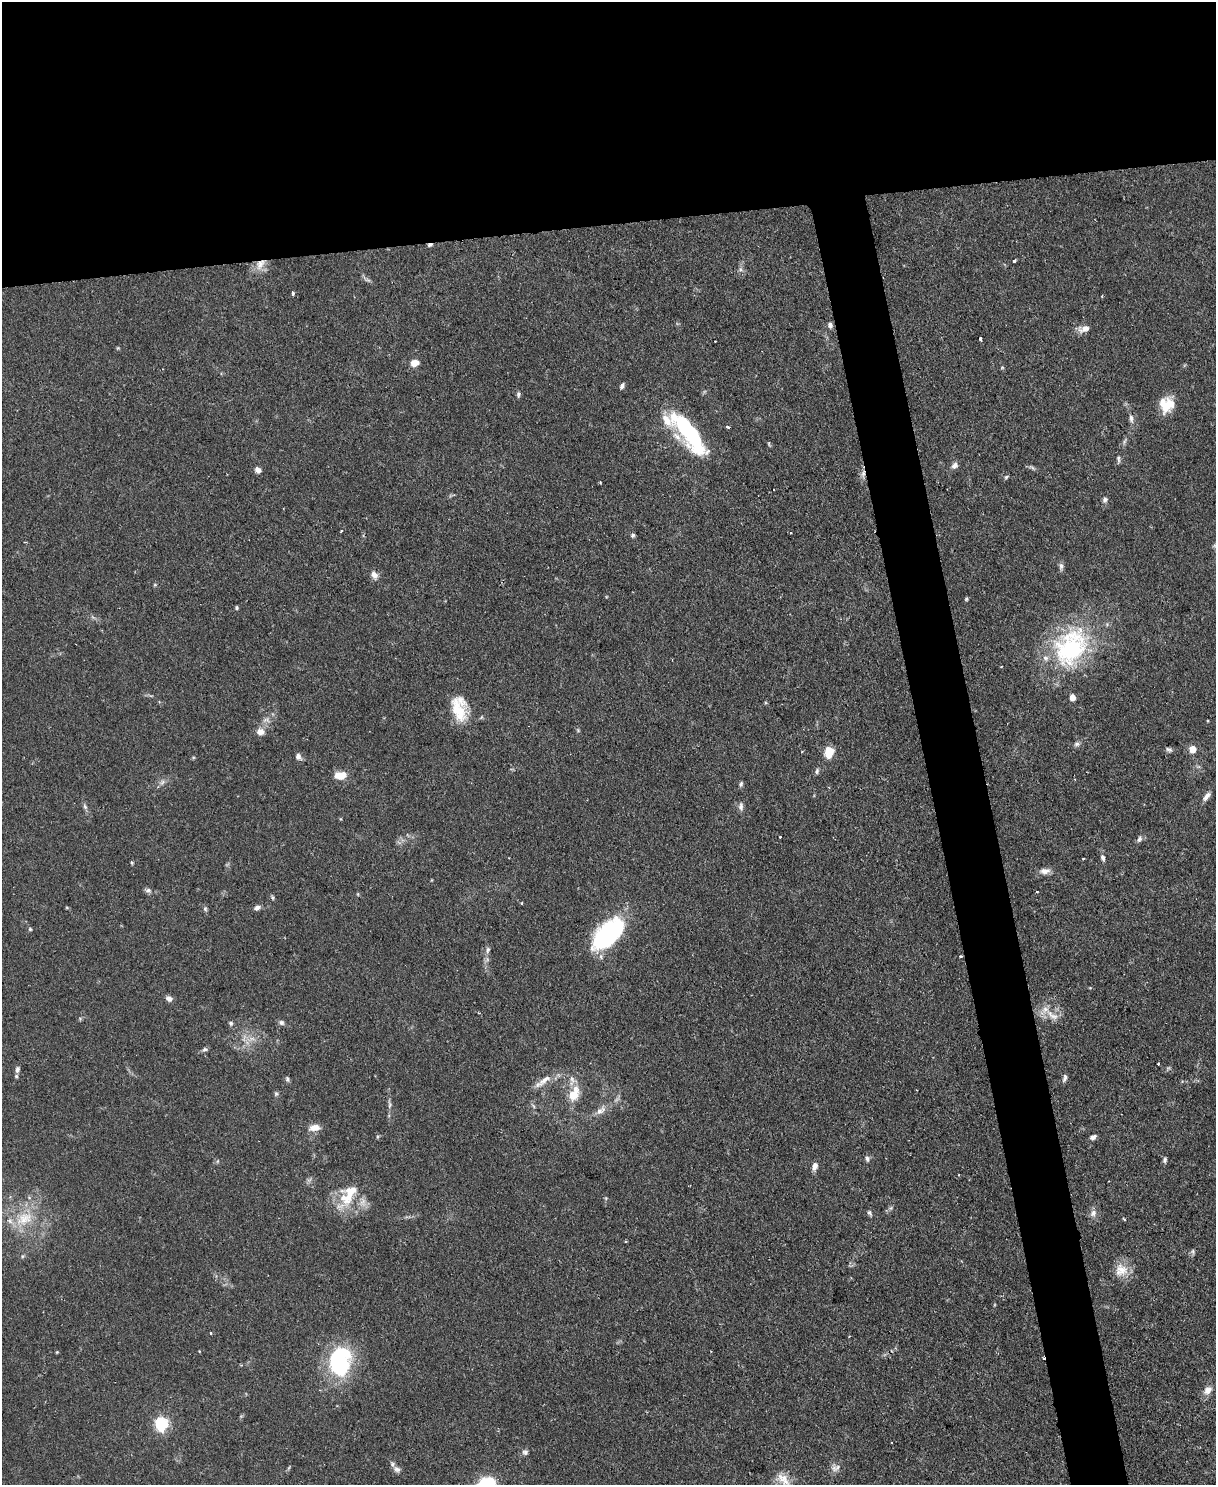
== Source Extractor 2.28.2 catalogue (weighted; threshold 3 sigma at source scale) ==
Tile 2 of 4 x 3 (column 2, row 1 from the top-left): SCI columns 1215-2428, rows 3103-4585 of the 4856 x 4838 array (HDU 1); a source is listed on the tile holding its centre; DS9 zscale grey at full resolution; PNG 1218 x 1487 px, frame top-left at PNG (2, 2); no overlay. Shown black and unused: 19% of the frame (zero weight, under 2 of 3 exposures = <1% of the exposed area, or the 3 px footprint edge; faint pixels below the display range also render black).
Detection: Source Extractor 2.28.2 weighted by HDU 2 'WHT'; one run over the whole footprint, this tile lists its part. Background 0.0859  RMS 0.006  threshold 0.0271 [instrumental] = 3 sigma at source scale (4.5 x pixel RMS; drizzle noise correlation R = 1.50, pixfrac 1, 0.05/0.05 arcsec/px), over >= 5 px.
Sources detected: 127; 2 too faint to see at this stretch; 3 inside a brighter object's white glare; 2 cosmic-ray / hot-pixel residue — not listed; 10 inside a brighter listed object's ellipse — not listed separately; the other 110 listed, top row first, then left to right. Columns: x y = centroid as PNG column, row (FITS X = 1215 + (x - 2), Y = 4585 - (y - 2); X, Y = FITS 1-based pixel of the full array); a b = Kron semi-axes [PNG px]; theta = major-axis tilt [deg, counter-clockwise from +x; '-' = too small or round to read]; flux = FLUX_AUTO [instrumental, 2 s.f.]
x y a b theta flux
430 245 6 4 12 1.4
1014 261 3 3 - 1.6
260 264 17 10 59 7.5
740 269 7 4 -89 1.5
293 293 4 3 - 3.3
830 325 7 5 -72 2.3
1084 329 17 9 11 4.5
980 339 4 3 - 2.1
118 348 5 4 - 0.63
414 363 9 7 13 5.3
1002 367 5 4 - 0.7
622 386 7 4 61 1.8
518 395 7 5 80 1.2
1168 405 22 12 61 13
1131 418 12 6 -80 2.7
728 427 5 3 - 1.3
690 434 50 17 -58 60
1125 440 10 3 61 1.3
1118 459 10 4 -83 1.4
954 465 9 7 43 2.6
1032 468 10 3 -32 1.3
258 470 7 6 - 2.9
863 473 8 6 70 2.5
1006 477 6 4 29 0.91
1105 499 9 7 77 1.8
341 531 4 2 - 0.62
790 533 3 3 - 0.63
633 535 5 5 - 1.3
1061 566 9 6 88 2.1
374 575 11 8 -51 3.5
966 599 4 4 - 0.85
236 607 4 4 - 0.98
1071 648 53 41 53 83
1072 697 6 5 - 4.5
459 708 31 18 -79 20
266 720 11 7 7 3
578 730 7 4 -54 0.82
260 732 11 9 -2 4.2
1077 744 9 6 11 1.8
1193 749 5 5 - 12
1169 750 10 5 -22 1.6
829 752 10 8 76 12
298 756 9 7 -66 2.5
817 771 8 5 64 1.5
340 775 16 10 3 6.7
162 782 9 6 62 2.2
741 784 7 5 71 1.2
1206 796 13 6 52 3
85 807 8 5 -63 1.6
741 807 12 6 -90 2.3
780 837 2 2 - 0.6
1139 839 9 6 65 1.9
1103 857 8 5 -72 1.8
132 863 5 4 - 0.7
1045 871 15 8 7 3.9
148 890 9 6 1 1.7
1037 892 3 3 - 0.59
273 898 6 4 -89 0.93
522 903 3 3 - 0.63
257 908 7 6 - 2.2
205 909 7 5 -69 1.2
30 929 5 4 - 0.79
610 938 44 12 49 50
488 950 10 5 84 1.7
961 956 3 2 - 2.4
169 998 7 6 - 3
1045 1009 21 10 50 7.5
80 1019 6 4 -1 0.83
281 1022 7 6 - 1.8
231 1023 6 5 - 1.2
252 1039 7 4 -18 2
205 1049 8 5 1 1.3
1158 1064 3 2 - 0.86
17 1069 7 5 78 1.7
1065 1078 10 5 74 1.8
287 1079 7 5 -72 1.3
572 1080 15 11 -79 5.6
543 1081 30 8 36 7.1
276 1094 7 5 -90 1.1
573 1094 14 9 62 14
389 1105 12 4 90 1.9
601 1110 18 9 38 5.3
314 1128 14 8 11 5.3
1093 1137 7 5 31 2.4
867 1159 8 5 -84 1.6
1165 1160 8 5 73 1.3
218 1161 6 3 70 0.7
815 1166 9 6 71 3.6
309 1180 8 5 33 1.5
343 1198 34 14 75 14
606 1198 5 4 - 0.7
363 1202 15 9 -90 4.7
891 1208 7 4 71 1.1
869 1213 8 5 -50 1.3
1093 1213 10 8 77 3.3
24 1219 29 18 28 22
1124 1219 5 3 - 0.66
1193 1252 8 4 -80 1.1
23 1256 6 4 70 0.81
1121 1270 18 18 - 10
210 1333 3 2 - 0.67
199 1351 4 2 - 0.46
57 1352 4 4 - 0.57
339 1363 29 22 -76 62
1208 1390 11 9 46 4.9
162 1424 6 6 - 110
525 1452 8 7 - 1.8
834 1468 13 8 -73 3.3
397 1469 10 7 -28 2.3
784 1480 26 14 -50 9.9
Overlapping masked pixels (flux is a lower limit): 4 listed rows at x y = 430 245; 260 264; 863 473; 961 956
Isophote crosses this tile's border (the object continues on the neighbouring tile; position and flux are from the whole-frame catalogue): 1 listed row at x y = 784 1480